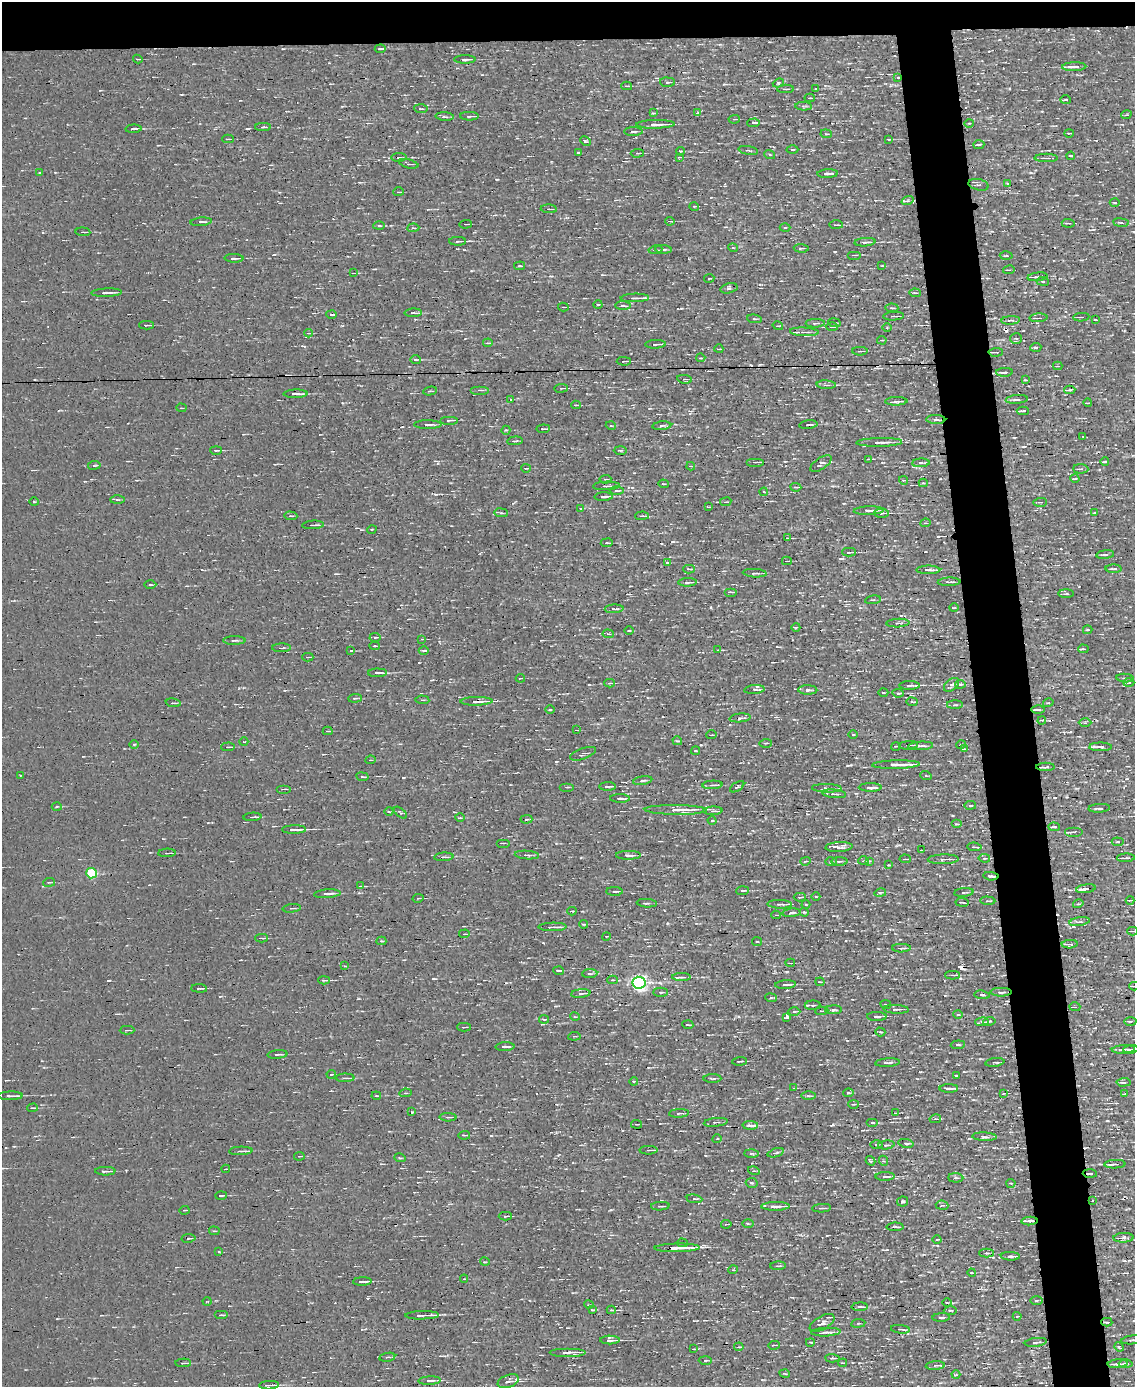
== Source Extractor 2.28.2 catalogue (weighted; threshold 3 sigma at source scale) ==
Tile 2 of 4 x 3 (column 2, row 1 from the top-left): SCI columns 1135-2267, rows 2902-4286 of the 4534 x 4526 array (HDU 1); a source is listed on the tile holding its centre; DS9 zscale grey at full resolution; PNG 1137 x 1389 px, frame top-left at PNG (2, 2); each listed source drawn as its Kron ellipse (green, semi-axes under 4 px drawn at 4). Shown black and unused: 8% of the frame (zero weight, under 3 of 4 exposures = <1% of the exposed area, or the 3 px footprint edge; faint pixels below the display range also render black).
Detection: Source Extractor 2.28.2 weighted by HDU 2 'WHT'; one run over the whole footprint, this tile lists its part. Background 0.0026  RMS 0.011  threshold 0.0484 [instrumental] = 3 sigma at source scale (4.5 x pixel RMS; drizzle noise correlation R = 1.50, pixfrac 1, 0.05/0.05 arcsec/px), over >= 5 px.
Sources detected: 586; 19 cosmic-ray / hot-pixel residue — neither listed nor drawn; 10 inside a brighter listed object's ellipse — not listed separately; of the other 557, all 500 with FLUX_AUTO >= 0.868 (the completeness limit of this list) listed and drawn (57 fainter detections not listed), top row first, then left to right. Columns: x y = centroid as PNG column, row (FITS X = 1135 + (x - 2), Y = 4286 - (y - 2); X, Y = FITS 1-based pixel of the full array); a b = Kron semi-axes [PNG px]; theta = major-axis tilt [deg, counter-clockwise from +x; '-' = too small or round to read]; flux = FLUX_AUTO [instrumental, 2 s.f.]
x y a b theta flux
380 49 5 2 - 1.7
138 59 5 2 - 1.2
465 59 11 4 0 3.7
1074 67 12 4 1 6.8
898 78 3 2 - 1.3
667 82 7 4 -4 2.4
778 83 6 4 21 1.4
627 86 5 2 - 2
786 89 8 3 -1 1.9
816 89 3 2 - 1.5
810 98 5 3 - 1.3
1065 100 5 2 - 1.7
804 106 8 4 -1 1.8
421 109 7 3 -5 1.3
698 112 4 3 - 2.7
653 113 4 3 - 1.4
1126 115 5 3 - 1
469 116 9 3 0 2.1
445 117 9 3 -4 2.3
734 119 6 3 5 1.3
754 123 6 3 2 3.3
969 123 5 3 - 1
656 124 19 4 1 8.8
263 127 8 4 2 2.5
134 129 8 2 3 3.3
633 131 9 3 0 2
1069 133 5 2 - 1.1
826 134 6 4 -6 1.3
228 139 5 2 - 1.2
889 139 4 3 - 1.4
585 141 6 4 -25 1.4
979 145 5 2 - 2
792 149 6 3 0 1.1
748 150 10 2 -10 1.4
680 151 4 3 - 1
578 152 4 2 - 0.9
637 153 7 3 4 1
770 155 5 3 - 1.5
1071 156 4 3 - 1.6
399 157 7 3 2 2
679 157 4 3 - 1.2
1046 158 11 3 0 3.5
409 164 10 3 -14 2.3
39 173 3 2 - 1.3
828 174 10 3 3 4
1007 183 4 2 - 0.94
979 185 10 5 -13 2.3
398 192 5 2 - 1
908 201 6 3 18 1.6
1115 202 5 2 - 1.1
694 206 5 3 - 1
549 209 8 3 -4 1.4
670 221 4 2 - 1.7
201 222 11 3 4 3.3
1068 223 7 2 -3 1.3
1121 223 8 3 -7 1.6
466 224 6 2 3 0.97
836 225 7 2 -2 1.5
379 226 6 4 2 1.6
413 228 6 4 5 1.6
785 228 5 3 - 1.2
83 232 7 2 -4 1.7
458 241 8 3 0 2.4
865 242 10 3 4 4.1
733 248 5 3 - 0.95
801 248 7 3 -3 1.9
663 249 8 4 -6 2.5
655 250 7 3 8 2
854 255 7 2 0 1.1
1006 256 6 3 1 1.5
234 258 9 3 -2 3.4
520 266 5 3 - 1.2
882 266 4 2 - 0.98
1009 270 6 2 11 1.1
353 273 4 2 - 0.88
1038 277 10 4 6 3.1
709 278 5 2 - 0.97
1043 281 6 3 -8 1.2
729 288 8 5 14 2.4
107 293 15 3 2 4.3
915 293 6 2 -3 1
635 298 14 2 1 7.3
598 305 4 3 - 1.3
623 306 7 2 -3 1.8
563 307 5 3 - 1.1
892 308 6 2 -4 1.2
413 313 8 3 2 2.5
331 314 5 2 - 1.6
893 316 10 2 2 1.4
1081 317 8 4 3 2.3
1038 318 9 2 3 1.4
754 319 7 4 -6 1.6
1011 320 9 3 4 2.2
1095 320 3 2 - 1
815 323 9 3 1 1.9
834 323 6 2 -8 1.2
147 325 7 2 0 1.9
778 326 5 3 - 0.94
832 327 6 2 0 1
887 328 5 3 - 1
804 332 14 2 -3 2.7
308 333 4 3 - 0.94
1016 338 6 5 - 2.2
882 340 4 3 - 0.94
488 343 5 2 - 1.1
656 344 10 3 1 2.8
1036 347 5 4 - 1.9
719 349 4 2 - 1.1
860 351 8 3 0 1.7
996 352 7 2 3 2.3
701 358 4 3 - 0.92
415 360 5 4 - 1.8
624 361 7 2 -2 1.7
1058 366 4 3 - 1.1
1004 372 8 3 1 3.6
685 379 7 4 -8 2.1
1025 380 3 2 - 1.2
826 385 9 3 -2 2.5
561 388 6 3 7 1.2
480 390 9 2 0 1.5
1070 390 5 3 - 1.8
430 391 7 3 10 1.3
296 394 12 3 1 5.5
511 399 4 2 - 1.1
1017 399 11 4 5 3.9
896 401 11 3 2 3.6
1088 403 4 2 - 1.2
576 405 4 2 - 1.2
181 408 5 2 - 0.89
1023 411 6 2 0 2.4
936 419 9 4 -2 3.3
449 420 9 2 0 2.5
428 425 14 3 -1 3.7
808 425 9 3 6 1.7
611 426 5 3 - 0.9
662 426 9 4 6 2.3
543 429 6 2 5 2.1
506 430 5 3 - 1.1
1083 436 3 3 - 1.2
515 441 8 4 5 1.7
880 442 23 4 1 7.3
216 450 6 2 -1 1.8
620 450 7 3 -1 1.2
868 459 3 2 - 1.2
756 462 9 2 0 2.3
1105 462 4 3 - 1.7
921 463 9 3 4 2.9
821 464 12 5 33 3.2
94 465 6 3 9 1.2
691 466 4 3 - 1.1
526 468 5 2 - 1.2
1081 469 7 4 -4 2.3
605 479 6 2 4 0.96
1075 479 5 2 - 1.1
904 480 4 3 - 1.2
923 483 4 4 - 1.2
664 484 5 2 - 1.4
607 486 13 3 2 4.9
796 487 5 2 - 1.4
617 491 7 3 1 1.5
764 492 4 4 - 1.2
604 497 9 3 2 4.2
117 500 7 3 1 1.7
34 502 5 4 - 1.4
726 502 5 2 - 0.87
1040 502 7 3 1 1.3
708 507 3 2 - 1.1
581 509 4 3 - 0.94
869 511 15 4 2 4.8
501 513 7 3 -7 1.5
881 513 7 4 2 2.8
1095 513 4 2 - 1.1
291 516 7 4 -2 1.8
642 516 7 3 2 2.1
925 523 5 3 - 1.1
313 525 11 3 3 3.7
372 529 5 3 - 0.87
788 538 4 2 - 1.6
607 543 6 3 8 1.5
849 552 7 2 -1 2.4
1105 555 9 4 7 2.9
787 561 5 3 - 1.1
667 563 3 2 - 1.1
689 569 6 3 -2 1.4
1114 569 8 3 -3 2.5
928 570 12 3 0 4.8
755 573 12 4 -3 3.2
688 582 9 3 2 2.9
949 582 11 3 2 3.9
150 585 6 3 1 1.2
731 592 6 2 0 1.1
1066 594 8 3 0 1.5
873 600 8 2 10 1.1
954 608 4 3 - 0.89
614 609 9 3 3 2.4
898 623 11 3 3 2
796 627 4 3 - 1.1
1088 630 4 3 - 1.3
629 631 5 3 - 1
608 634 5 4 - 1.6
375 637 6 3 -3 1.6
422 639 4 3 - 0.88
234 640 11 3 1 2.3
375 646 5 3 - 1.3
281 648 9 2 2 1.4
1083 649 5 2 - 1.9
424 650 5 3 - 1.5
718 650 4 2 - 0.94
351 651 4 2 - 1.3
308 657 6 3 0 1.3
378 673 9 3 1 5
520 678 5 2 - 1.1
1125 678 8 2 -4 1.5
610 683 5 3 - 1.7
1129 683 5 3 - 0.96
960 684 5 4 - 2.1
910 685 10 3 0 5
951 685 9 5 39 4.1
754 690 10 3 5 2.1
808 690 9 4 -1 3.6
883 693 5 2 - 1.3
898 693 6 4 -6 2.1
355 698 7 3 4 1.3
422 700 7 3 -4 1.2
476 701 16 4 1 9.9
912 702 5 3 - 1.5
173 703 7 2 -8 1.3
1048 703 5 3 - 0.97
955 705 8 3 1 1.8
1038 709 6 3 0 4.1
550 710 4 3 - 1.1
740 718 10 3 5 2.7
1042 720 4 2 - 1.1
1085 722 6 4 -1 1.7
577 730 4 2 - 1.1
328 731 5 3 - 1.4
711 735 5 3 - 0.91
853 735 4 3 - 0.93
677 741 5 3 - 1.1
244 742 4 3 - 0.94
766 743 6 3 1 1.2
134 744 5 3 - 1.1
909 745 9 2 5 1.7
961 745 4 2 - 1.1
896 746 5 3 - 1
921 746 12 4 3 3.9
228 747 7 3 3 1.8
1101 747 11 3 0 5.5
964 749 3 3 - 1.4
695 751 4 2 - 1.1
583 754 14 5 19 3.7
370 760 5 3 - 1.2
896 765 24 3 1 15
1045 767 9 3 1 6.3
20 775 2 2 - 0.89
926 776 6 3 -20 0.98
362 777 6 3 -9 1.3
643 781 9 3 9 2.2
713 785 10 3 3 3.1
608 786 8 2 -1 2.6
567 787 7 2 0 1
737 787 8 4 32 2
870 787 11 4 -1 4.9
827 788 15 4 -2 5.3
284 789 7 2 0 1.1
834 794 12 2 -5 2.1
620 798 10 3 -1 4.1
970 805 6 3 9 1.2
57 806 5 3 - 1.1
1099 808 11 3 3 3.5
676 810 31 5 -1 17
713 811 9 4 2 3.2
389 812 4 3 - 1.1
400 813 8 3 -39 1.2
252 817 9 2 3 2.5
460 818 5 3 - 1.2
526 819 6 4 2 1.8
712 821 4 3 - 1.1
956 824 5 4 - 1.4
1054 827 6 3 -1 1.7
294 830 12 3 1 5.9
1074 832 9 5 0 3.3
1118 842 6 4 -5 1.5
503 843 7 2 0 1
839 847 13 5 3 6.1
974 847 7 2 -8 1.7
921 850 3 2 - 1
167 853 9 3 3 2.1
527 855 12 3 -4 2.9
628 855 12 4 0 4.4
444 857 9 3 3 2.9
984 858 6 4 -8 1.4
1126 858 9 2 2 2.2
905 859 5 2 - 1.1
943 859 15 4 2 4.6
805 861 5 3 - 1.2
839 861 8 4 1 1.8
863 861 5 3 - 0.96
869 861 4 3 - 1
831 862 6 3 2 1.4
889 865 3 2 - 1
91 873 5 5 - 82
991 876 7 3 -6 2.3
49 882 6 3 7 1
360 886 4 2 - 1.4
1086 889 10 3 8 3.7
614 891 8 3 -1 1.5
743 891 6 3 5 2
964 892 10 3 5 1.6
880 893 6 4 11 1.5
327 894 13 3 4 4
800 897 6 3 -1 1.6
816 897 4 3 - 1.1
418 898 5 2 - 0.92
1130 900 4 2 - 1.1
988 901 7 3 -3 1.3
962 902 6 2 -8 1.6
647 903 10 2 -4 1.4
780 904 12 4 -1 2.8
806 904 4 3 - 0.97
1078 904 5 3 - 1.1
292 908 9 2 6 1.4
572 911 4 2 - 1.2
804 912 4 3 - 1.1
791 913 9 4 6 3.5
776 915 5 3 - 1.6
1079 922 10 3 8 2.4
583 924 4 3 - 1.2
553 927 14 3 1 5.3
1133 931 5 3 - 2
464 934 5 3 - 1.5
606 936 4 2 - 1
261 938 6 2 -3 1.6
381 941 5 4 - 1.2
757 942 5 4 - 1.6
1070 944 8 3 4 3.5
901 948 9 3 0 3.6
790 963 5 2 - 0.99
345 966 3 2 - 3.8
559 971 5 2 - 2
590 973 7 3 5 1.7
953 975 7 3 -2 2.3
681 977 9 3 0 2
324 980 5 2 - 2.2
612 980 5 4 - 1.4
820 982 4 2 - 1.1
639 983 6 6 - 420
786 985 10 3 3 3.3
1134 986 5 2 - 1.3
199 988 8 2 -4 1.8
661 992 7 4 2 2.1
1001 992 10 4 0 3.6
581 994 10 4 6 3.7
982 995 8 4 -6 2.4
771 998 6 3 -7 1.2
886 1004 5 3 - 1.3
813 1005 8 4 3 2.3
1075 1007 6 3 -1 1
896 1009 13 3 -3 3.5
834 1010 8 4 0 2.6
794 1011 6 3 0 1.1
822 1011 6 3 4 1.8
958 1014 5 3 - 1.5
877 1016 9 4 -1 3.8
575 1017 5 3 - 1.1
786 1017 3 3 - 17
544 1019 5 2 - 1.2
989 1021 6 3 7 1.5
1130 1021 6 2 1 1.9
982 1022 7 3 4 3.1
688 1025 5 2 - 1.3
464 1027 7 2 1 1.4
127 1030 7 3 1 1.5
880 1032 5 4 - 1.5
574 1036 6 3 7 1.2
958 1045 7 4 4 2.1
505 1047 9 2 2 2.6
1123 1049 11 3 3 3.6
1131 1049 7 3 5 4.5
277 1054 10 2 4 2.4
740 1061 7 2 5 1.6
995 1062 9 2 7 1.6
888 1063 12 3 4 3.4
331 1074 5 3 - 1.1
956 1076 3 2 - 0.92
345 1078 9 3 1 2.2
712 1078 9 3 0 1.7
634 1081 4 4 - 1.3
1123 1082 7 3 4 2.1
794 1088 3 2 - 0.89
949 1088 9 3 1 4.6
405 1093 6 4 8 1.4
848 1093 5 4 - 1.9
1004 1093 4 2 - 1
1124 1094 3 2 - 0.93
10 1096 12 2 1 3.6
376 1096 5 2 - 0.88
808 1096 7 3 0 1.8
853 1104 5 2 - 1.1
33 1108 5 2 - 1.5
412 1112 4 3 - 0.92
679 1113 10 3 4 2.3
896 1113 3 2 - 1
448 1117 8 4 -2 2
935 1119 6 3 12 1.4
716 1122 12 3 7 2.1
872 1123 6 3 0 1.9
637 1124 5 2 - 1.1
750 1125 8 4 -2 5.5
464 1135 6 2 3 1.1
984 1137 12 3 -3 2.6
717 1139 4 3 - 0.89
906 1143 7 4 -11 2.7
876 1145 6 4 -3 1.7
886 1145 8 4 6 2
649 1150 9 3 1 2.1
241 1151 12 3 2 4.1
751 1153 7 3 -2 1.4
776 1153 8 3 17 2.1
299 1156 5 2 - 1.1
400 1158 6 3 -17 1.3
870 1161 5 3 - 1.6
884 1161 5 3 - 1
1115 1164 10 2 2 5.7
226 1169 4 3 - 1.2
105 1171 10 3 -1 3.1
754 1171 6 3 -16 1.2
1090 1173 7 3 -3 2.6
885 1176 9 4 1 4
956 1178 7 4 -3 2.3
752 1183 6 5 - 1.7
1011 1183 4 3 - 0.97
221 1195 5 2 - 1.5
694 1199 8 3 -7 1.4
1092 1201 2 2 - 0.9
902 1202 5 5 - 1.7
942 1205 6 4 -7 1.9
660 1206 9 2 3 1.3
775 1206 14 4 1 7.6
822 1208 9 3 3 2.5
184 1210 5 2 - 1
505 1216 6 3 0 1.6
1029 1221 8 3 4 3
748 1223 6 4 -1 1.5
726 1224 5 2 - 0.89
895 1227 8 3 1 2.7
214 1231 5 3 - 1.1
188 1238 7 3 8 1.2
1123 1238 10 5 3 5.5
937 1239 4 3 - 0.89
682 1243 5 3 - 1.3
677 1248 22 3 1 17
219 1251 3 3 - 2.7
987 1253 7 4 0 2.1
1010 1256 9 3 -2 4.7
485 1262 5 3 - 0.98
778 1266 8 3 2 1.8
733 1270 5 3 - 0.89
972 1273 4 2 - 1.3
464 1279 4 3 - 1
362 1282 9 2 2 3.1
1036 1300 6 3 1 1.8
207 1302 4 3 - 0.99
947 1303 4 3 - 1
589 1305 5 3 - 0.95
860 1307 8 3 2 3.1
592 1310 4 2 - 1
611 1310 4 3 - 1.5
950 1310 7 3 -1 1.6
221 1315 7 3 0 1.6
422 1315 17 3 1 10
1017 1316 4 2 - 1.3
941 1317 9 3 3 2.2
1107 1322 5 3 - 1.9
822 1323 14 6 29 5.7
858 1323 7 3 8 1.3
900 1329 9 3 -6 2.4
826 1332 15 4 2 6.3
610 1340 10 4 0 5.1
1132 1340 11 3 6 2
810 1342 4 2 - 1.1
1036 1342 11 2 7 2.1
774 1345 6 3 5 1.6
739 1347 5 3 - 1.4
1119 1347 5 4 - 1.2
694 1349 3 2 - 0.94
568 1352 18 4 0 6.7
387 1357 8 3 11 1.5
832 1358 7 4 -3 1.8
705 1360 6 4 -2 1.8
183 1363 8 2 2 2.5
843 1363 4 2 - 0.96
1118 1364 10 2 5 2.8
1126 1364 7 4 3 3.9
935 1365 9 4 4 2.6
785 1374 5 3 - 0.94
956 1375 4 3 - 0.89
430 1381 11 4 3 3.1
508 1381 11 6 21 4.3
269 1385 10 2 2 3.4
Overlapping masked pixels (flux is a lower limit): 11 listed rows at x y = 898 78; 996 352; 936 419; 476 701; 1038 709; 1045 767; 991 876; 1086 889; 1090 1173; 1029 1221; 1107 1322
Isophote crosses this tile's border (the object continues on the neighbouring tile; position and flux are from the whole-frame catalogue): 4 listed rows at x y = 1133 931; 1134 986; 1132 1340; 508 1381
Unlisted compact peaks at least as high as the median listed source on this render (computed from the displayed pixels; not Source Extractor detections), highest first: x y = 833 1125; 701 745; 851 765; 667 923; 109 980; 610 1210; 672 542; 471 271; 711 607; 543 943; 1031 173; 1107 923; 239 688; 724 84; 846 931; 938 536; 1055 798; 433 979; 1009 88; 940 479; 980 1059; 558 1155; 689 389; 901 1281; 1014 438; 738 1016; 544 912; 551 276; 907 1117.